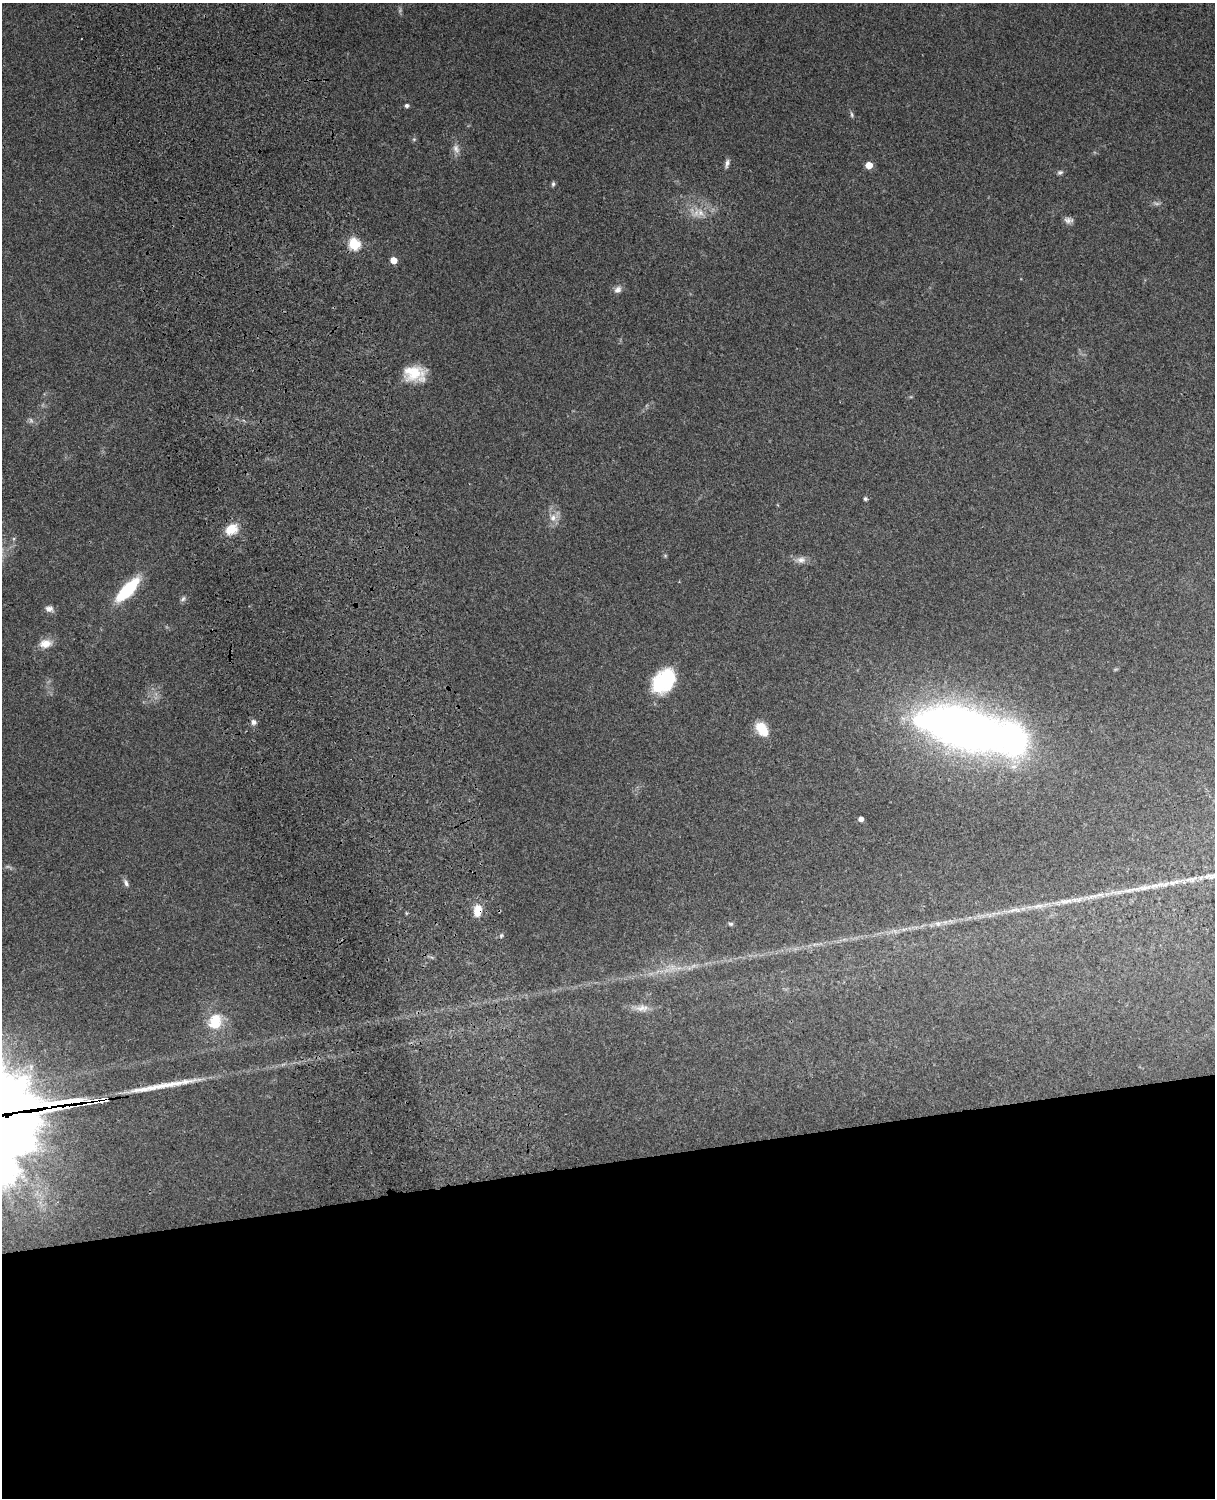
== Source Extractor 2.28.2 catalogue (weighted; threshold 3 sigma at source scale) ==
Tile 11 of 4 x 3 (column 3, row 3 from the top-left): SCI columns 2544-3756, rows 165-1660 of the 5089 x 4928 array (HDU 1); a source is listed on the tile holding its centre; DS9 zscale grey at full resolution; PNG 1217 x 1500 px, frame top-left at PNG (2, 3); no overlay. Shown black and unused: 23% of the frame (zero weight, under 3 of 4 exposures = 6% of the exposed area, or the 3 px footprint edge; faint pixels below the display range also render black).
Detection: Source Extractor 2.28.2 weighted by HDU 2 'WHT'; one run over the whole footprint, this tile lists its part. Background 0.29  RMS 0.0094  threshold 0.0423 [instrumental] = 3 sigma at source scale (4.5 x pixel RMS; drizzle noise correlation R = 1.50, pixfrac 1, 0.05/0.05 arcsec/px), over >= 5 px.
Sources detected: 43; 2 too faint to see at this stretch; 1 inside a brighter object's white glare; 3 long thin detections or spike segments (spike, bleed or trail) — not listed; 1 inside a brighter listed object's ellipse — not listed separately; the other 36 listed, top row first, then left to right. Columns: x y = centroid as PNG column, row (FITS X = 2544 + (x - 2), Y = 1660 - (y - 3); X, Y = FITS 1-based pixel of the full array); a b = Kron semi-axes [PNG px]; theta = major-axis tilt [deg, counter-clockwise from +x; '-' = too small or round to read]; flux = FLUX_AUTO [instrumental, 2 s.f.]
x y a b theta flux
406 106 4 4 - 2.3
852 114 8 4 -80 1.8
414 139 6 4 44 1.3
456 149 13 8 -67 5.7
727 163 12 5 79 3.3
869 165 5 5 - 17
1060 172 7 6 - 2.1
553 184 7 5 81 1.9
700 212 11 9 -66 7.7
1069 220 12 7 -2 4
354 244 6 6 - 77
393 260 5 5 - 14
618 290 10 8 39 4.6
414 374 25 17 -5 27
865 499 5 5 - 1.8
553 518 11 10 - 7.2
231 529 16 12 27 17
801 560 13 9 2 5.8
128 589 32 12 46 48
183 599 8 6 55 2.3
49 609 11 8 -14 4.7
45 643 15 10 8 11
664 681 29 20 50 57
253 722 7 6 - 3.5
962 728 69 31 -16 760
762 729 19 12 -55 17
861 819 4 4 - 4.3
126 883 10 6 -65 3.1
1154 886 36 6 10 16
478 911 14 10 80 13
938 923 8 8 - 3.6
731 924 7 5 -13 1.8
501 936 5 4 - 1.3
642 1008 19 10 2 9
215 1022 23 18 73 26
18 1115 138 18 13 15000
Overlapping masked pixels (flux is a lower limit): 2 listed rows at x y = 478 911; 18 1115
Isophote crosses this tile's border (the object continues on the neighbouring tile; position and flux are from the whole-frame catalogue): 1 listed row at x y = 18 1115